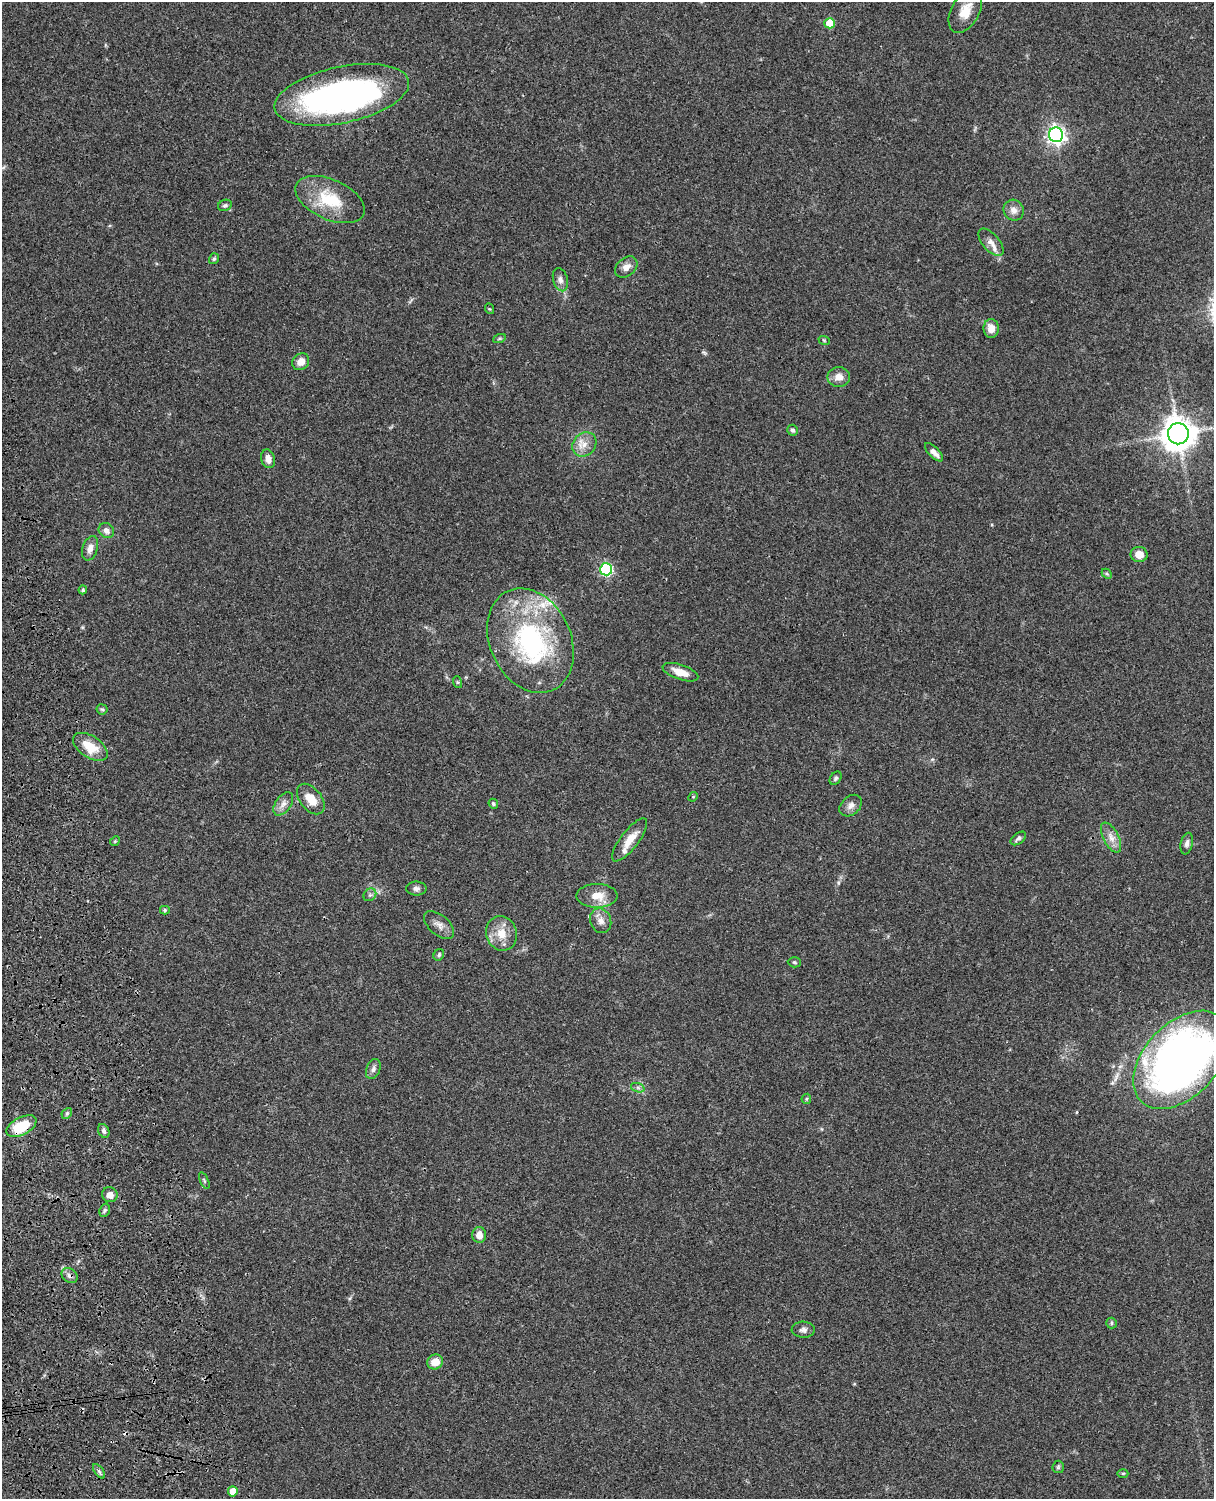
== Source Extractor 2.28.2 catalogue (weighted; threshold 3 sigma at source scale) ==
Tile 7 of 4 x 3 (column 3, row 2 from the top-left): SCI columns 2547-3758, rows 1772-3268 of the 5090 x 4927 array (HDU 1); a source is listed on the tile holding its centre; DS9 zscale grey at full resolution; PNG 1216 x 1501 px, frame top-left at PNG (2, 2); each listed source drawn as its Kron ellipse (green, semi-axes under 4 px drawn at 4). Shown black and unused: <1% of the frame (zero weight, under 3 of 4 exposures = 6% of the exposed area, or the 3 px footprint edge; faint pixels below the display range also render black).
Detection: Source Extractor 2.28.2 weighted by HDU 2 'WHT'; one run over the whole footprint, this tile lists its part. Background 0.0822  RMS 0.006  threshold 0.0272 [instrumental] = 3 sigma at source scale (4.5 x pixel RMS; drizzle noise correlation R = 1.50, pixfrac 1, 0.05/0.05 arcsec/px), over >= 5 px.
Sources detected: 79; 1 inside a brighter object's white glare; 1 cosmic-ray / hot-pixel residue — neither listed nor drawn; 5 inside a brighter listed object's ellipse — not listed separately; the other 72 listed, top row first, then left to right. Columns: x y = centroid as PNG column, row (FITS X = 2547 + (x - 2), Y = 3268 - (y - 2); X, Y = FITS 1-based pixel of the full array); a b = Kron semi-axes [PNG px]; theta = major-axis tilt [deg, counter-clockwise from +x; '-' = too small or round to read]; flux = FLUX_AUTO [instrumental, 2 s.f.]
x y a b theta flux
965 11 24 14 61 10
830 23 5 5 - 16
342 95 68 28 12 210
1056 135 7 7 - 250
330 200 37 20 -24 25
225 205 7 5 24 1.2
1014 210 11 10 - 3.8
991 242 16 8 -50 4.2
214 259 6 5 - 0.97
626 267 12 9 40 4.3
560 280 12 7 -75 2.9
490 309 5 3 - 0.54
991 328 9 7 90 6.3
499 339 6 4 19 0.9
824 340 6 3 -19 0.63
301 362 9 7 42 4.9
839 377 11 10 - 5.1
792 430 5 5 - 1.3
1178 434 10 10 - 1000
584 444 13 11 46 6
934 452 12 5 -45 3.4
268 459 9 6 -75 3.6
106 531 8 7 - 3.2
90 548 13 7 72 4
1139 554 8 7 - 6.2
606 569 6 6 - 73
1107 574 5 4 - 0.84
83 590 4 4 - 1
530 641 54 40 -65 94
680 672 19 7 -19 8.2
457 682 6 4 -71 0.76
102 709 5 5 - 0.94
90 747 19 11 -33 13
836 778 7 5 56 1.2
693 797 5 4 - 0.61
311 799 17 10 -51 9.4
283 804 13 7 56 3.5
493 804 5 4 - 1
851 806 13 9 42 3.4
1111 837 16 7 -62 4.8
1018 838 9 5 38 1.6
630 840 26 9 53 8.9
115 841 5 4 - 0.65
1187 843 11 6 78 2.2
416 889 10 7 0 2.1
370 895 7 5 43 1.5
597 896 20 12 0 9.2
165 910 5 4 - 0.91
601 921 12 10 -70 4.2
439 925 18 10 -40 4.2
502 933 17 15 -72 10
439 955 6 5 - 1.2
794 962 6 5 - 0.93
1181 1060 58 36 46 370
373 1069 10 7 68 2.2
638 1088 7 4 -19 1.4
806 1099 5 4 - 0.76
67 1113 6 4 46 1.1
21 1126 16 9 28 20
104 1131 7 5 -64 1.5
204 1181 9 4 -68 1.1
110 1195 8 7 - 3.9
105 1210 7 5 73 1.1
479 1235 8 7 - 4.8
70 1276 9 6 -41 2.2
1112 1323 5 5 - 1
803 1330 11 8 -3 2.4
435 1362 8 7 - 7.4
1058 1467 6 6 - 1
99 1471 8 4 -54 1.2
1123 1473 5 3 - 0.7
233 1491 5 5 - 9.4
Overlapping masked pixels (flux is a lower limit): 2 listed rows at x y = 21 1126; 70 1276
Isophote crosses this tile's border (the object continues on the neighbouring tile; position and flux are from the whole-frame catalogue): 1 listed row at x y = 1181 1060